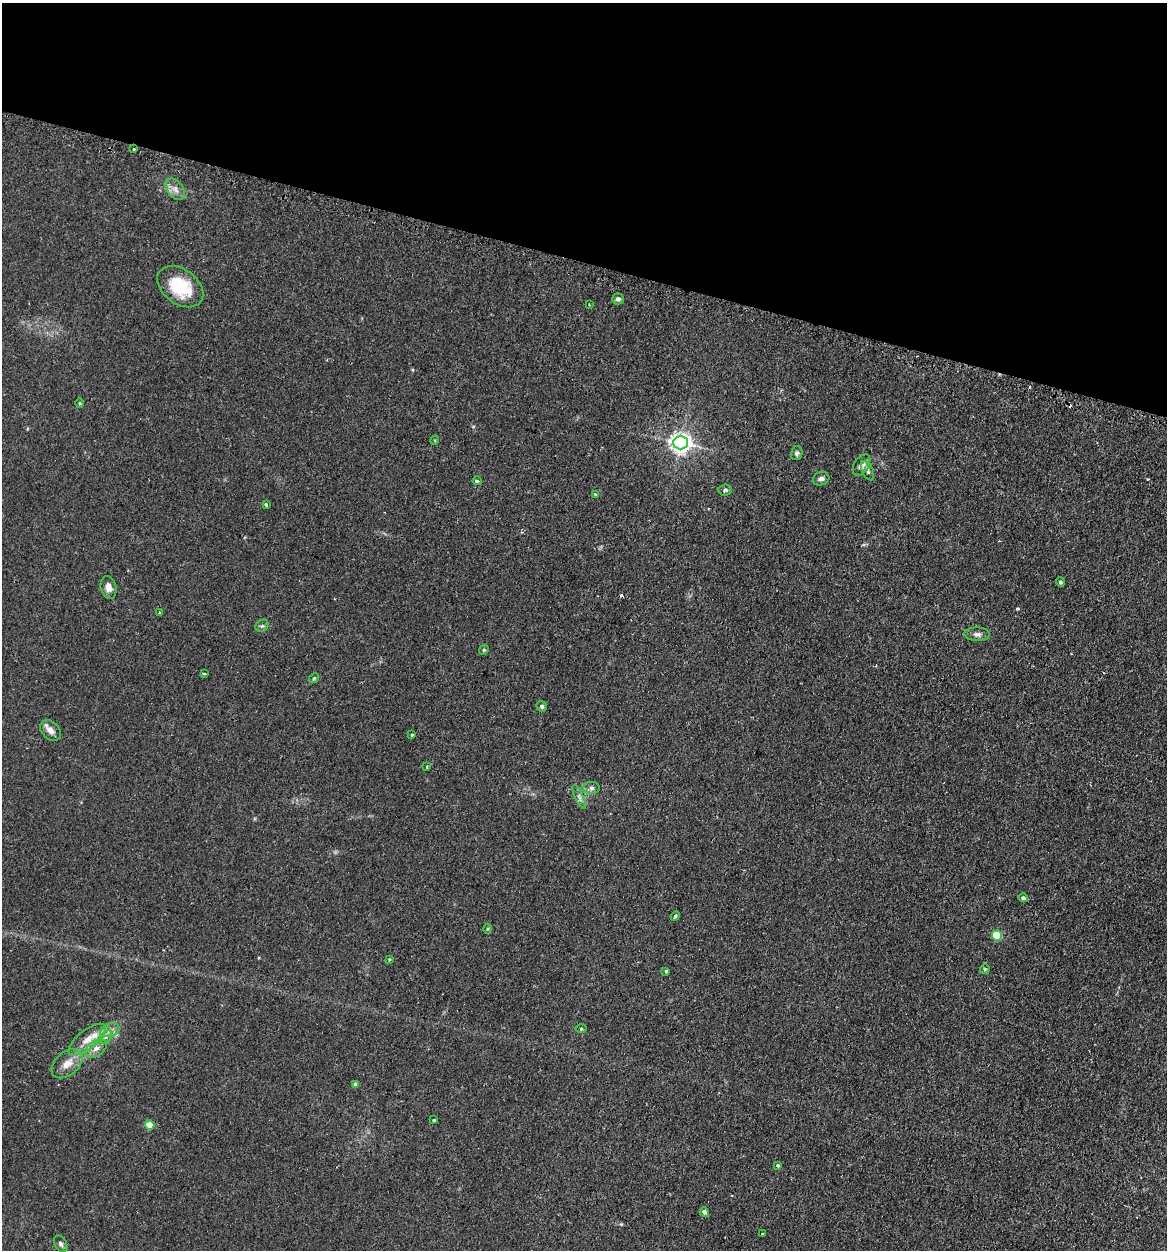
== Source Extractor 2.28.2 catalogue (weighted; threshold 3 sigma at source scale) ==
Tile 2 of 4 x 4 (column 2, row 1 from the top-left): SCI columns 1345-2509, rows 3952-5199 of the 5198 x 5223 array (HDU 1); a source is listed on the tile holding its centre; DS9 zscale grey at full resolution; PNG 1169 x 1252 px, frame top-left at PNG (2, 3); each listed source drawn as its Kron ellipse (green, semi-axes under 4 px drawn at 4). Shown black and unused: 21% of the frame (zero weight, under 2 of 3 exposures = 3% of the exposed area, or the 3 px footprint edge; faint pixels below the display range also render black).
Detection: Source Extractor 2.28.2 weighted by HDU 2 'WHT'; one run over the whole footprint, this tile lists its part. Background 0.0425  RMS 0.0057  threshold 0.0255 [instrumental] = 3 sigma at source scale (4.5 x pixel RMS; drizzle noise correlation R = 1.50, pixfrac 1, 0.05/0.05 arcsec/px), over >= 5 px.
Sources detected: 54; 4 cosmic-ray / hot-pixel residue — neither listed nor drawn; the other 50 listed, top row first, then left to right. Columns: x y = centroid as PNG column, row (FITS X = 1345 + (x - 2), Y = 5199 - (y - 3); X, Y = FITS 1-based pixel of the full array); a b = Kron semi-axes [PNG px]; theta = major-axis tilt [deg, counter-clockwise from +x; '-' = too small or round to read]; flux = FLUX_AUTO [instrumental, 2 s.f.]
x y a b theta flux
134 149 3 2 - 0.81
175 189 12 7 -53 3.4
180 287 25 17 -36 24
618 299 6 5 - 1.7
589 304 3 2 - 0.34
79 403 5 3 - 0.61
435 440 4 3 - 0.45
681 442 7 7 - 310
797 453 7 5 79 1.2
861 465 12 7 58 3.4
868 471 10 5 -66 1.6
821 479 8 6 17 2
477 481 4 3 - 1.5
725 490 7 5 5 1
595 494 3 3 - 1
266 505 3 3 - 1.7
1060 582 4 4 - 1.2
109 587 11 7 -78 3.1
159 613 4 3 - 0.59
262 626 7 5 41 1.2
977 634 13 7 -2 2.4
484 650 5 4 - 0.75
204 673 3 3 - 0.87
314 678 5 4 - 0.65
542 706 5 5 - 1.2
51 730 12 8 -45 3.4
412 735 3 3 - 0.72
427 766 3 2 - 1.4
592 788 8 6 3 1.7
579 797 12 4 -65 1.9
1023 898 5 4 - 1.4
675 916 5 4 - 0.67
487 929 5 3 - 0.58
997 935 5 5 - 23
389 959 4 2 - 0.43
985 969 5 5 - 0.69
666 971 4 3 - 0.73
581 1029 5 3 - 0.56
110 1030 10 6 18 2.9
106 1037 8 5 45 1.8
87 1039 22 9 39 7.7
96 1048 11 7 32 3.3
67 1064 18 11 41 6.6
355 1084 4 4 - 1.5
434 1120 3 3 - 0.54
150 1125 5 4 - 13
778 1165 3 3 - 1.3
704 1212 5 4 - 1.9
762 1234 3 2 - 0.76
61 1244 9 6 -58 1.5